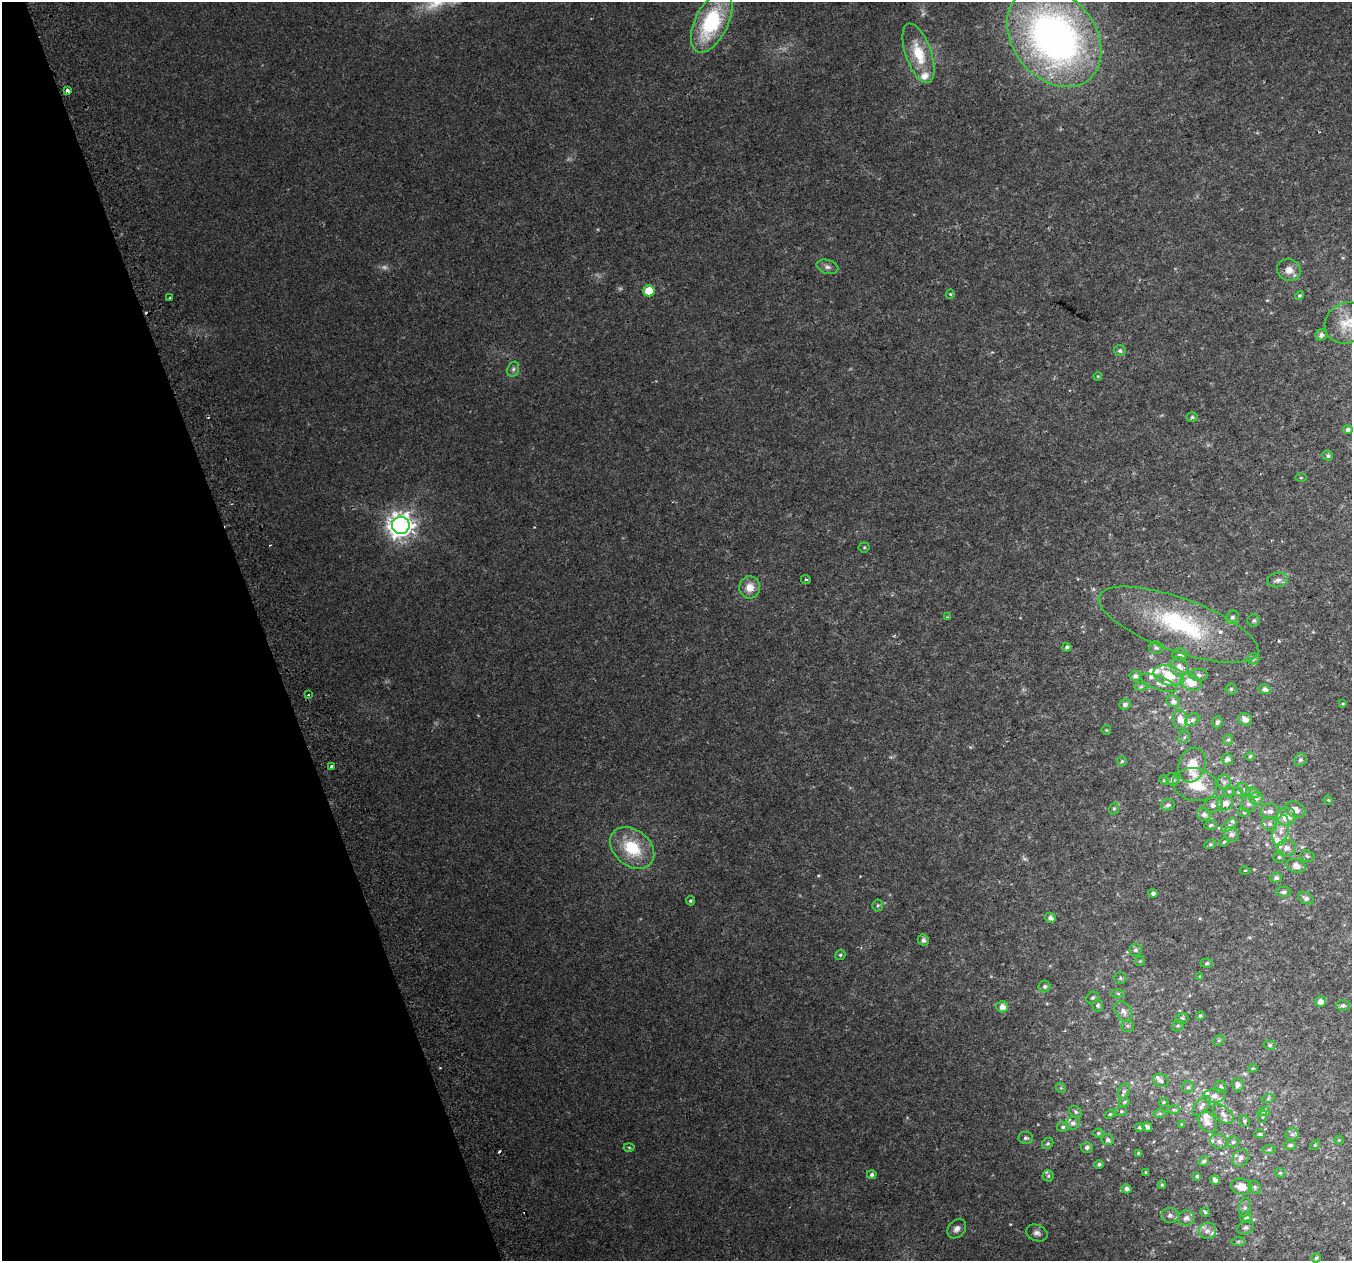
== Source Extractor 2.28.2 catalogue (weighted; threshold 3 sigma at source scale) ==
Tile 5 of 4 x 4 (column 1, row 2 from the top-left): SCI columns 44-1393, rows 2655-3913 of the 5483 x 5253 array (HDU 1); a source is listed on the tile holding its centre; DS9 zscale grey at full resolution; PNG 1354 x 1263 px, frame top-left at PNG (2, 2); each listed source drawn as its Kron ellipse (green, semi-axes under 4 px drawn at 4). Shown black and unused: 19% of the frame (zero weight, under 2 of 3 exposures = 2% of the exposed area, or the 3 px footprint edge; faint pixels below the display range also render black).
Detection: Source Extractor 2.28.2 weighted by HDU 2 'WHT'; one run over the whole footprint, this tile lists its part. Background 0.0243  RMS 0.0073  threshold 0.0329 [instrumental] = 3 sigma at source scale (4.5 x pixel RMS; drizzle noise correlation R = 1.50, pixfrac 1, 0.0396/0.0396 arcsec/px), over >= 5 px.
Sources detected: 219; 3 too faint to see at this stretch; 3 cosmic-ray / hot-pixel residue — neither listed nor drawn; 28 inside a brighter listed object's ellipse — not listed separately; the other 185 listed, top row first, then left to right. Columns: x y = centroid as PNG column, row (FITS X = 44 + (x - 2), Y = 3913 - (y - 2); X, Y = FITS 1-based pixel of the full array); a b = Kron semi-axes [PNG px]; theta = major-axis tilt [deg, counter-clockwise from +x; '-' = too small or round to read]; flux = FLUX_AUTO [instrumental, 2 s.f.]
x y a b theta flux
712 22 33 16 64 69
1054 37 55 41 -50 370
918 53 31 13 -71 22
67 90 3 3 - 4
827 267 11 7 -17 2.9
1289 270 12 10 -13 6.4
649 291 5 5 - 19
950 294 4 4 - 0.78
1300 295 5 4 - 1.1
170 298 3 3 - 1.1
1346 323 22 19 35 16
1321 335 6 5 - 2.8
1120 351 6 5 - 1.9
513 369 8 5 69 2
1098 376 4 3 - 0.64
1192 417 6 5 - 1.3
1348 430 4 4 - 2.3
1328 456 5 5 - 1.6
1301 478 5 3 - 0.71
401 525 9 8 - 680
864 547 5 5 - 0.95
806 579 5 4 - 1
1278 580 10 7 13 3.6
750 587 11 10 - 8.2
947 617 4 4 - 0.6
1232 617 7 6 - 2.1
1254 620 6 6 - 1.6
1178 625 84 26 -20 84
1067 647 4 4 - 1.6
1156 648 7 6 - 2.2
1180 655 7 6 - 2.8
1253 659 6 5 - 1.6
1179 667 10 8 -63 5.3
1169 675 16 9 -15 17
1199 675 9 6 -1 2.3
1135 676 5 5 - 2.4
1191 682 11 7 -23 13
1158 683 19 7 -20 4.4
1141 687 7 4 1 1.5
1231 689 5 5 - 1.1
1265 689 6 5 - 2.6
308 695 4 3 - 1.6
1173 701 7 6 - 3.3
1125 704 6 5 - 2.2
1343 704 4 3 - 0.78
1180 719 9 7 -85 5.6
1245 719 7 6 - 4.2
1192 720 7 5 35 1.6
1217 722 6 5 - 1.8
1106 730 5 4 - 0.75
1184 737 6 5 - 1.4
1228 740 5 4 - 1.2
1250 756 4 4 - 1.2
1227 759 6 5 - 3
1300 760 7 6 - 1.5
1122 761 5 5 - 1.2
1192 765 18 13 71 14
332 767 4 3 - 4.2
1173 779 6 6 - 1.8
1164 780 5 4 - 0.83
1224 782 7 6 - 2.4
1195 785 22 16 -11 17
1245 790 8 4 -46 1.6
1229 791 5 5 - 1.1
1238 792 5 4 - 0.93
1253 793 7 5 -15 1.5
1256 799 7 6 - 1.9
1328 800 5 4 - 0.81
1225 803 8 7 - 4.9
1248 804 8 7 - 2.7
1168 805 7 5 18 2
1213 805 9 7 21 4
1114 809 6 4 70 1.1
1295 809 11 7 -23 5.6
1270 811 9 8 - 4
1244 813 6 4 -19 0.86
1204 814 7 6 - 3
1286 817 9 9 - 11
1270 824 8 6 -31 2.4
1211 825 6 5 - 1.6
1229 825 8 5 39 1.7
1281 831 16 7 78 6.9
1231 834 8 7 - 2.8
1224 842 5 4 - 0.87
1210 844 6 4 21 1.1
632 848 24 18 -39 33
1286 848 10 8 6 4.4
1307 856 7 5 -17 1.5
1279 857 5 5 - 1.1
1296 866 9 6 -14 5.5
1245 870 5 3 - 0.65
1276 878 6 5 - 2.4
1283 892 7 5 1 1.8
1153 893 5 4 - 2.6
1306 898 8 5 -27 2.7
690 901 4 4 - 1.3
878 905 6 5 - 1.1
1050 918 5 5 - 3
923 940 6 5 - 2.8
1135 950 6 6 - 2.2
840 955 5 5 - 1.3
1140 961 5 5 - 0.8
1207 963 6 4 2 1.2
1200 977 4 3 - 0.67
1120 978 6 6 - 1.5
1044 986 6 6 - 2
1118 993 6 4 -1 1.1
1093 998 6 5 - 1.6
1320 1001 5 5 - 5
1098 1005 6 5 - 1.6
1343 1005 6 5 - 1.8
1002 1007 6 5 - 4.4
1123 1011 11 7 -57 4.2
1200 1016 4 4 - 1.3
1182 1019 6 5 - 1.8
1128 1026 6 5 - 1.5
1178 1026 6 5 - 1.2
1219 1040 6 4 45 1.2
1270 1045 6 5 - 1.3
1253 1068 4 4 - 0.76
1161 1080 8 6 -24 2
1238 1085 7 6 - 2.6
1188 1087 6 6 - 1.5
1220 1087 6 5 - 2.1
1061 1088 5 4 - 0.83
1124 1091 8 5 61 1.7
1214 1096 11 7 5 3.7
1268 1099 6 4 19 1.2
1124 1102 6 4 19 1
1163 1102 5 4 - 0.84
1202 1106 12 6 49 2.9
1174 1110 6 4 -1 1.3
1121 1111 6 4 21 1.1
1264 1111 6 4 18 1.2
1076 1112 7 5 -35 1.5
1110 1114 6 3 45 0.86
1160 1114 6 4 0 0.99
1223 1114 12 7 -41 3.6
1262 1117 6 4 70 1.1
1244 1121 6 5 - 1.3
1207 1122 11 8 -51 5.5
1073 1123 7 6 - 2.7
1182 1124 3 3 - 0.8
1063 1127 6 5 - 1.6
1139 1127 4 4 - 1.1
1147 1127 5 4 - 2.3
1098 1133 5 4 - 1.1
1259 1134 5 4 - 1.2
1292 1134 6 6 - 1.7
1026 1138 7 6 - 1.7
1108 1140 6 5 - 2.1
1339 1140 4 4 - 0.61
1219 1142 9 7 -18 2.7
1233 1142 6 5 - 1.5
1048 1143 6 5 - 1.3
1290 1145 6 4 0 1.7
1315 1145 6 4 45 0.79
629 1147 5 3 - 0.78
1087 1148 6 5 - 2.1
1269 1150 6 4 1 0.99
1139 1153 4 3 - 0.92
1241 1158 9 7 56 3.1
1204 1161 5 4 - 2
1099 1164 5 4 - 1.7
1146 1172 3 3 - 1.1
1280 1173 5 4 - 0.98
872 1175 5 4 - 1.9
1048 1176 5 5 - 1.3
1197 1176 3 3 - 1.1
1215 1180 5 4 - 3.5
1162 1185 4 4 - 0.94
1241 1187 10 8 -11 7.5
1255 1187 7 5 -51 1.5
1127 1189 5 4 - 2.8
1245 1208 9 6 79 2.2
1205 1212 5 4 - 1.1
1170 1215 9 7 4 2.6
1246 1217 6 5 - 2.3
1186 1218 8 7 - 4
1245 1228 8 6 30 1.8
957 1229 11 8 48 3.9
1207 1231 8 8 - 4.1
1037 1233 11 8 -19 3
1238 1241 7 4 1 1.3
1316 1258 5 4 - 1.4
Isophote crosses this tile's border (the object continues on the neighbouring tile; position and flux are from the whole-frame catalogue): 1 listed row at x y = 1346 323